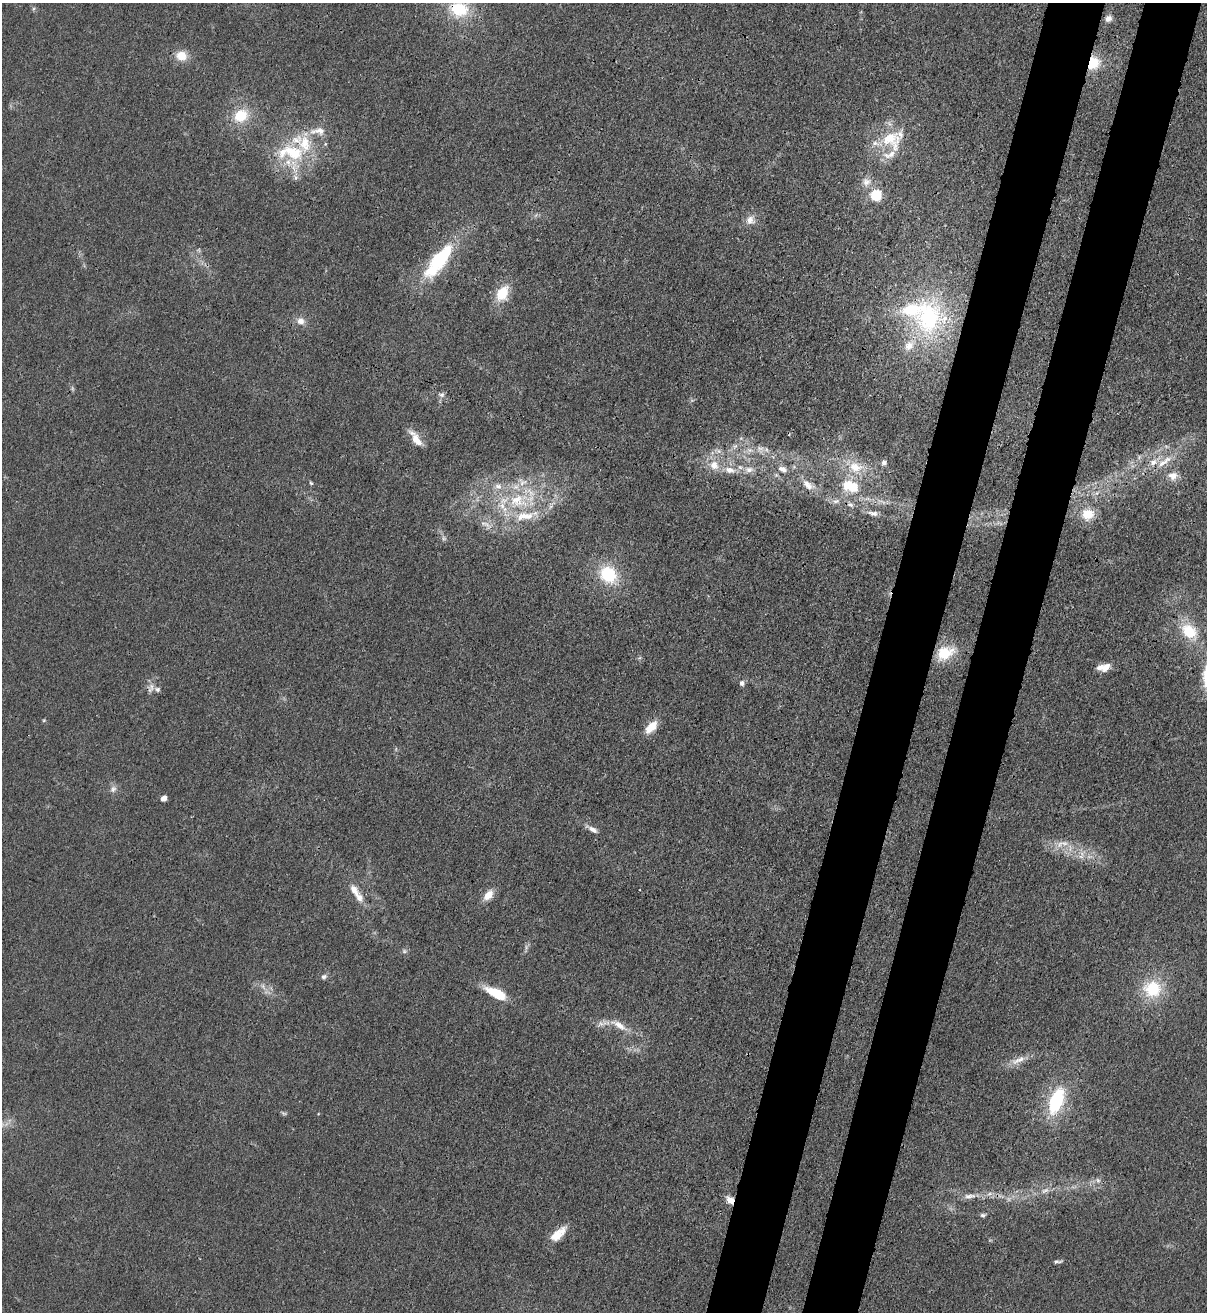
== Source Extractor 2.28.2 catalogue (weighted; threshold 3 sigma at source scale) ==
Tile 10 of 4 x 4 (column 2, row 3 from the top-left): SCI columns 1548-2752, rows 1342-2651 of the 5380 x 5306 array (HDU 1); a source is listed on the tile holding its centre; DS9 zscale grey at full resolution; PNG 1209 x 1314 px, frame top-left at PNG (2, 3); no overlay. Shown black and unused: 9% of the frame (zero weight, under 3 of 4 exposures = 7% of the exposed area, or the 3 px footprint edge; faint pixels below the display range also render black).
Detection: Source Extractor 2.28.2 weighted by HDU 2 'WHT'; one run over the whole footprint, this tile lists its part. Background 0.0233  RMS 0.0028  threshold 0.0126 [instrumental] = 3 sigma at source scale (4.5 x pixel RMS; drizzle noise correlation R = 1.50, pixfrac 1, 0.05/0.05 arcsec/px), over >= 5 px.
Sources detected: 96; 4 too faint to see at this stretch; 1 inside a brighter object's white glare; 1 cosmic-ray / hot-pixel residue — not listed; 19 inside a brighter listed object's ellipse — not listed separately; the other 71 listed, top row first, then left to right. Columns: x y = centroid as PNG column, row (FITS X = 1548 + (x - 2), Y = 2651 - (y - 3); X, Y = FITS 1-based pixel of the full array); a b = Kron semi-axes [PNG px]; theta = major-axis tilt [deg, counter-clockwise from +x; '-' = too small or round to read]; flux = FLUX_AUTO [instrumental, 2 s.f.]
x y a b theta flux
459 9 25 20 -16 13
1108 19 9 7 22 1.6
181 56 13 11 -10 4.4
1093 63 14 12 62 8.2
241 116 19 16 33 8
318 131 26 10 3 3.9
892 140 32 29 -30 13
293 152 33 20 -24 15
866 182 13 11 8 2.5
875 195 6 5 - 28
750 220 13 12 - 2.3
439 260 48 16 53 23
502 293 18 12 61 7.7
929 318 53 38 74 39
301 321 11 10 - 2.1
441 395 8 6 27 0.88
417 440 22 10 -58 3.6
735 446 8 5 44 0.91
760 448 11 5 5 1.4
718 451 12 5 -18 1.1
1164 462 27 8 36 4.8
884 463 8 7 - 0.88
714 465 12 12 - 3.8
855 467 23 16 -8 7.9
783 469 13 8 -22 2.2
730 470 17 9 -12 3.5
749 470 14 9 -3 2.4
1173 476 13 11 -1 2.8
311 483 6 4 -58 0.4
808 485 21 11 -37 3.8
853 487 18 14 82 7.1
518 501 34 22 -7 19
836 501 12 6 6 1.6
873 513 17 7 -9 1.9
1088 514 15 13 12 5.9
487 524 14 6 -25 1.9
444 538 7 6 - 0.68
608 574 19 15 -48 14
1189 631 22 16 -43 10
945 653 21 14 28 9.1
1106 667 14 8 52 2.3
742 683 6 6 - 0.97
157 689 8 7 - 1
150 690 9 6 86 1.2
44 720 5 3 - 0.3
651 727 17 9 47 4.5
113 789 10 7 46 1.3
164 798 5 4 - 3
592 829 17 6 -30 1.7
1064 843 12 8 -10 2.3
1081 857 8 6 33 1.2
354 890 19 9 -54 3.2
488 895 13 8 50 3.5
526 947 9 3 85 0.64
404 951 7 6 - 0.63
324 977 7 6 - 0.84
263 987 8 4 -38 0.92
1152 989 21 19 -3 13
496 993 18 7 -26 12
601 1023 10 9 - 1.5
619 1025 28 9 -29 4.1
1018 1060 25 8 24 3.2
1056 1101 28 14 69 20
283 1113 8 4 -26 0.49
1098 1181 6 6 - 0.8
1045 1190 13 6 22 1.5
970 1196 18 7 6 2.2
730 1200 9 7 -45 2.5
983 1215 8 5 7 0.61
558 1234 24 10 43 4.5
1057 1261 12 4 2 0.71
Overlapping masked pixels (flux is a lower limit): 3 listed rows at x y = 459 9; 1093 63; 730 1200
Isophote crosses this tile's border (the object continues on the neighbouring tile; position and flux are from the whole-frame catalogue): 1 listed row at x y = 459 9